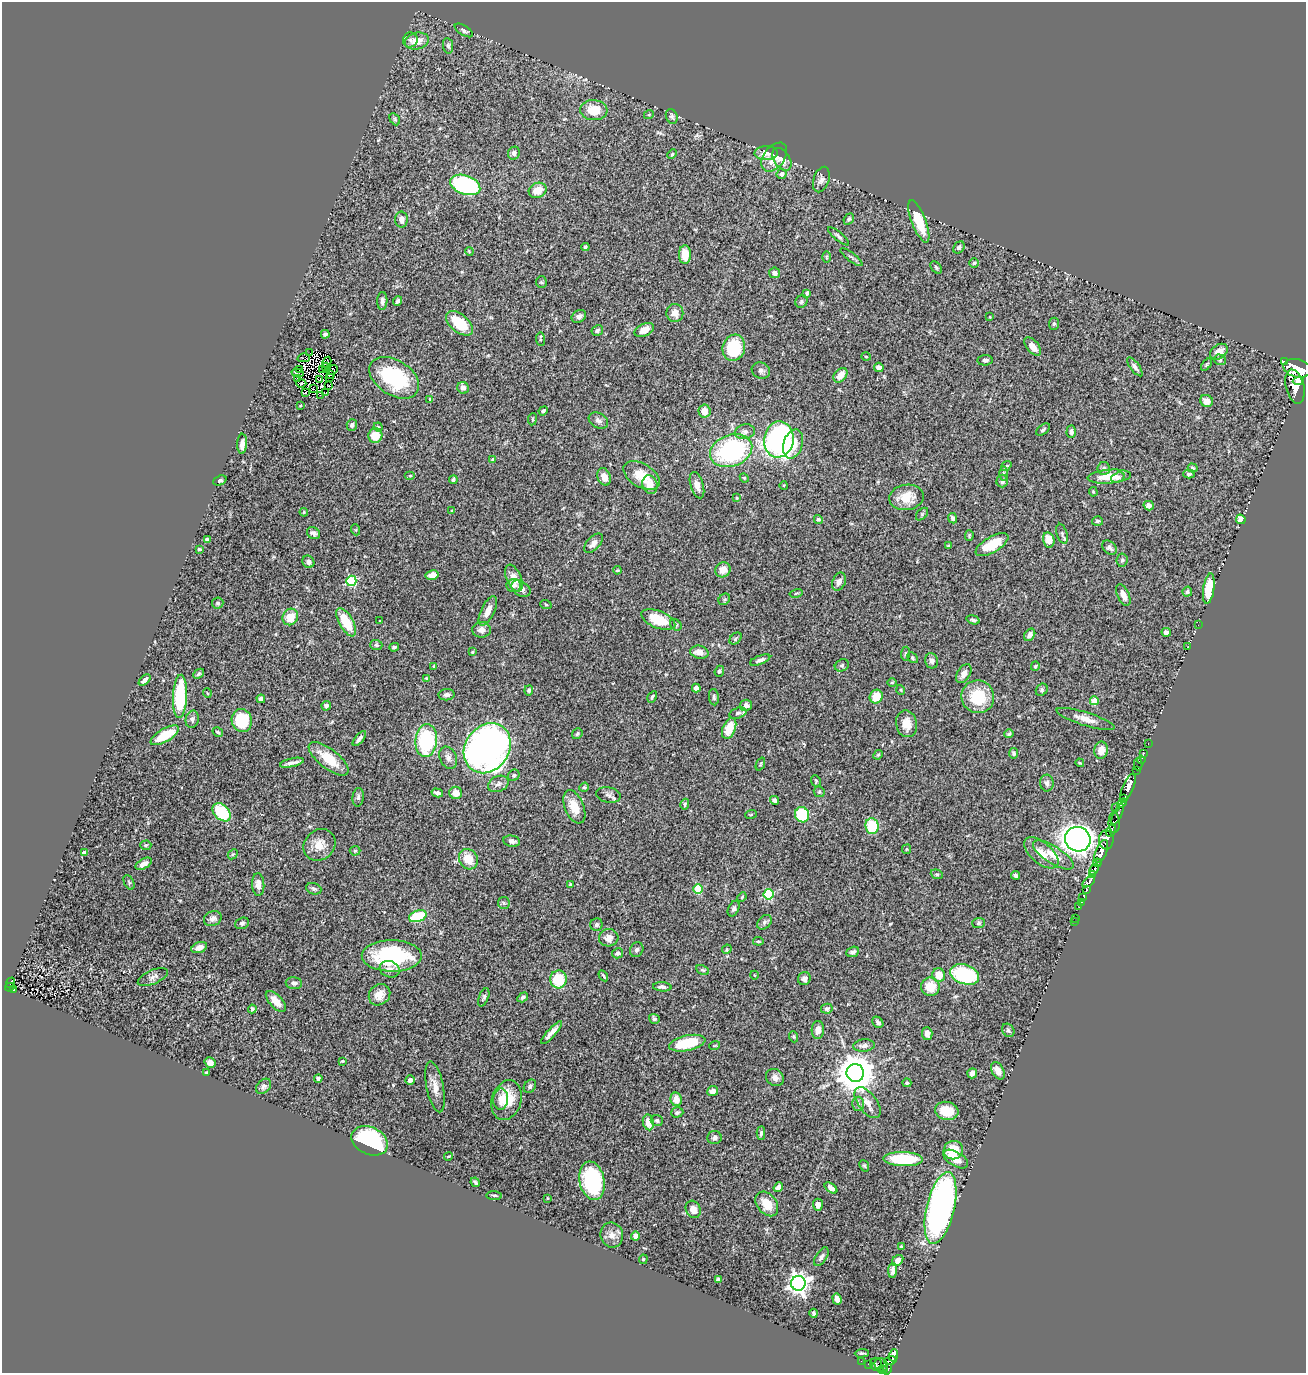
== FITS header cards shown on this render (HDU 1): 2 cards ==
NAXIS1  =                 1304
NAXIS2  =                 1371

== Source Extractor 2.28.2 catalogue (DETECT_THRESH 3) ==
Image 1304 x 1371 px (HDU 1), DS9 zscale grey, 1 PNG px = 1 image px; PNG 1308 x 1375 px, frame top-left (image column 1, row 1371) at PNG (2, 2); each listed source drawn as its Kron ellipse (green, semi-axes under 4 px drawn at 4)
Background 0.79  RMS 0.052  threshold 0.157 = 3 sigma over >= 5 px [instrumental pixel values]
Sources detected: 397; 8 with non-positive FLUX_AUTO (blend fragments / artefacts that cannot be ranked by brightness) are neither listed nor drawn; the other 389 listed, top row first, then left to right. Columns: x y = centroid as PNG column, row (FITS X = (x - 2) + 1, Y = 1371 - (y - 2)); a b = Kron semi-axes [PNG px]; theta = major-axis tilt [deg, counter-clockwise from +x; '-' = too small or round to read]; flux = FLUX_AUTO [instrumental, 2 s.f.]
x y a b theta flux
464 30 10 5 -32 9
410 40 7 7 - 13
417 41 12 8 14 41
448 46 8 5 -82 8.2
594 110 13 10 -5 76
649 114 5 3 - 3.1
672 116 7 5 -69 8.2
395 119 6 4 -60 4.8
514 153 6 6 - 13
766 153 11 7 3 28
672 154 5 4 - 4.2
774 157 16 10 52 41
782 159 12 7 -56 26
781 174 5 5 - 13
821 180 13 8 72 17
465 185 15 9 -19 380
538 190 9 7 25 49
849 219 6 5 - 6.8
401 220 8 6 -87 16
919 221 22 7 -69 110
838 236 13 3 -40 8
585 247 4 3 - 6.5
959 247 7 5 51 9.8
469 251 4 3 - 2.9
685 255 9 6 -90 59
826 257 6 3 89 4.2
851 257 13 3 -38 7.4
974 263 5 4 - 5.6
936 267 7 4 -50 5.7
775 273 5 5 - 13
541 282 6 5 - 5.3
807 293 4 3 - 6.2
382 301 9 5 87 10
398 301 5 3 - 7.7
801 302 6 5 - 6.4
675 313 9 8 - 28
579 316 8 6 33 13
990 317 4 2 - 2
459 323 16 9 -40 120
1054 324 6 5 - 5.9
644 330 10 6 26 36
597 331 6 5 - 9
325 334 4 4 - 8.8
540 339 7 4 -84 4.7
1033 347 11 6 -50 26
734 348 13 11 72 170
1219 352 10 7 34 35
310 353 2 2 - 9
866 356 5 3 - 3
304 358 6 2 14 1.2
985 360 7 5 4 8.4
1220 360 6 5 - 6.5
327 362 5 2 - 0.89
1284 362 4 3 - 510
1206 365 7 4 54 5.3
879 367 5 4 - 18
1135 367 11 4 -53 13
326 368 5 3 - 1.3
1297 368 14 9 -15 9500
322 369 3 3 - 1.6
300 370 2 2 - 2.2
332 370 6 2 25 1.3
761 371 9 8 - 13
298 373 6 3 -13 5.1
330 375 3 2 - 2.1
840 375 8 5 48 37
330 377 3 2 - 0.51
297 378 3 3 - 69
394 378 27 17 -33 260
320 379 3 2 - 2.2
1298 381 6 4 5 1000
301 383 5 2 - 1.6
329 386 3 2 - 1.7
1295 387 17 9 -76 4300
463 388 6 5 - 13
313 389 2 2 - 1.3
326 392 3 2 - 3.3
305 393 2 2 - 2.1
320 395 2 2 - 2.2
430 399 4 3 - 3.1
1207 401 6 6 - 24
301 405 4 3 - 3.1
543 411 5 4 - 5.8
704 411 6 6 - 34
532 419 6 3 83 4
598 421 10 7 -31 13
352 425 6 5 - 9.2
378 427 4 4 - 3.5
1043 430 8 5 39 7.3
745 432 10 7 11 14
1071 432 6 4 88 8
375 436 7 7 - 57
779 439 18 14 81 970
242 444 10 5 87 25
793 444 15 9 74 63
731 451 22 15 20 470
492 459 4 3 - 3.7
1006 466 6 3 37 3.7
1104 468 6 6 - 9
1193 468 5 4 - 5.4
1003 473 7 3 -89 6.4
1189 474 5 4 - 7
641 475 20 11 -31 74
410 476 5 3 - 3.9
604 477 9 6 -70 32
1109 477 22 7 4 58
1118 477 7 5 21 11
744 478 5 4 - 4
220 480 7 4 21 7.7
453 480 4 3 - 6.6
1002 481 6 5 - 12
650 485 9 7 -69 36
697 485 13 6 -73 24
784 485 4 2 - 2.7
1093 492 5 3 - 3.6
906 497 17 12 9 69
737 498 4 3 - 3.1
1149 506 5 4 - 19
452 510 3 3 - 3.2
304 512 4 4 - 3.9
922 514 7 4 47 6.3
953 518 5 4 - 9.3
818 519 4 4 - 5.4
1241 519 5 4 - 20
1097 521 5 5 - 7.7
356 530 5 3 - 3.1
314 533 7 5 -32 10
1062 534 10 5 -73 9.2
969 535 5 3 - 4.7
207 540 4 3 - 5.3
1049 540 7 5 -77 44
593 543 12 6 47 21
949 545 3 3 - 3.5
992 545 18 8 30 94
1110 548 8 5 -46 10
199 549 4 3 - 4.2
1122 560 6 5 - 6.3
308 562 6 5 - 12
617 570 4 3 - 3.6
723 570 8 7 - 32
432 575 6 4 13 21
514 578 14 7 -66 31
351 581 5 5 - 280
839 582 9 6 66 16
514 585 7 6 - 11
521 589 10 7 -35 22
1209 589 15 5 82 76
1187 592 5 4 - 7.4
796 593 7 3 13 3.6
1123 595 11 6 -66 27
724 599 6 5 - 6
218 603 5 5 - 7.7
546 605 6 3 -20 3.1
488 611 16 6 64 30
290 617 8 7 - 58
658 620 18 8 -22 100
973 620 7 4 -16 6.3
380 621 3 2 - 2.9
346 622 16 7 -60 100
676 625 6 5 - 5.6
1198 625 2 2 - 11
481 630 9 8 - 20
1166 632 5 4 - 12
1030 635 6 5 - 12
735 638 7 5 46 5.9
376 645 6 5 - 5.5
394 647 5 3 - 7.7
1188 647 2 2 - 2.2
473 652 3 3 - 4.6
699 652 9 6 -12 25
905 654 7 4 84 5.9
912 658 6 4 -44 5.2
760 660 11 4 21 11
932 661 7 6 - 13
842 665 7 5 27 7.2
434 666 4 2 - 2.2
1035 666 4 4 - 4.9
719 671 5 4 - 6.5
199 674 6 4 40 5.5
964 674 10 6 58 21
426 678 4 3 - 2.9
145 680 7 4 45 13
892 683 4 3 - 3.4
696 688 4 4 - 17
529 690 5 4 - 5.9
901 690 5 3 - 3
1042 690 6 5 - 6.1
207 693 5 3 - 2.8
447 695 8 5 8 11
180 696 21 7 87 250
652 697 6 3 61 6.6
714 697 8 5 -83 7.2
876 697 7 6 - 61
978 697 16 16 - 130
261 699 4 4 - 12
1094 701 4 4 - 58
746 705 6 5 - 13
326 706 5 4 - 9.4
738 713 9 5 17 10
192 719 9 6 77 11
1086 719 30 6 -17 36
242 720 11 10 - 160
906 724 13 10 -79 41
729 728 11 6 68 79
218 732 5 4 - 5.8
577 734 6 5 - 6.3
1009 734 5 3 - 5.9
165 735 16 6 30 85
359 739 9 3 50 12
426 741 16 11 85 310
1148 744 3 2 - 25
487 748 26 22 55 1900
1101 750 8 7 - 33
1014 753 5 4 - 7.3
1143 754 3 2 - 11
878 755 5 4 - 4.5
448 758 11 8 -64 17
329 759 24 9 -38 90
1141 760 4 2 - 26
292 763 12 4 12 16
1080 763 4 3 - 3.2
760 764 7 3 67 4
1138 764 6 2 90 27
1137 770 3 2 - 31
514 775 6 5 - 7
816 781 6 4 -64 4.8
1047 783 8 7 - 11
498 784 11 7 23 15
584 787 5 4 - 4.1
1128 787 14 5 68 2100
819 792 6 5 - 5.3
437 793 6 4 -15 10
456 793 6 6 - 32
608 795 12 7 -11 14
358 797 9 5 83 9.7
1124 799 4 3 - 1200
774 800 4 4 - 8.3
1122 803 5 4 - 780
685 804 5 3 - 4.7
574 807 17 9 -68 59
1115 808 2 2 - 36
222 812 10 7 -45 150
751 814 6 3 20 3.7
1117 814 11 3 65 330
802 815 7 7 - 170
1114 823 10 5 -89 660
872 826 8 6 -85 130
1111 831 6 3 63 350
1078 839 13 12 - 2300
1106 840 9 7 -89 700
512 841 8 5 -10 12
146 845 5 4 - 5.1
319 845 17 15 44 47
907 849 5 4 - 3.7
355 851 5 5 - 4.3
1101 851 12 5 68 3600
84 853 4 4 - 18
1041 853 20 10 -40 45
233 854 6 4 43 4.1
1053 855 23 8 -32 46
468 859 10 9 - 52
1097 863 4 3 - 670
144 864 9 5 29 20
1094 869 6 4 66 820
937 874 6 4 -20 5.8
1093 874 3 3 - 310
1016 875 4 3 - 8.7
129 882 8 5 -66 5.9
1089 882 7 4 38 250
258 884 11 6 -87 25
570 885 3 3 - 5.9
314 889 8 5 -19 7.3
698 889 5 4 - 160
1087 889 4 3 - 320
768 894 5 5 - 260
742 897 5 3 - 3
1083 898 4 3 - 58
1082 902 3 2 - 31
504 903 6 5 - 5.5
1079 907 2 2 - 11
734 909 8 5 64 8.8
418 916 9 5 18 140
1075 918 2 2 - 9.9
213 919 9 7 24 15
1074 921 3 2 - 9.1
764 922 8 6 43 9.3
242 923 7 5 20 8
978 923 6 5 - 6
596 925 6 6 - 8.5
609 938 9 8 - 25
758 941 5 3 - 4.9
199 948 8 5 21 18
727 949 5 4 - 3.9
637 950 8 6 60 9.3
853 952 7 5 21 11
618 953 5 5 - 10
392 956 30 15 0 360
390 969 10 8 -19 17
702 970 7 4 -25 5
965 974 15 9 -18 270
754 975 4 3 - 2.5
939 975 7 6 - 52
603 976 6 3 -58 4.7
153 977 16 7 23 16
558 979 9 8 - 130
804 979 7 6 - 16
11 983 5 3 - 22
294 983 8 6 -6 10
10 987 4 3 - 44
662 987 9 4 -4 11
930 987 9 9 - 61
14 990 3 3 - 13
379 995 11 9 42 36
484 997 9 4 68 7.9
523 997 6 4 33 7.2
276 1001 13 6 -46 39
252 1009 4 4 - 8.6
827 1009 6 5 - 7.8
654 1019 5 5 - 7.9
878 1022 6 4 -50 9.2
818 1030 9 6 87 19
1008 1030 7 5 -58 7.6
551 1033 15 4 48 21
927 1034 6 5 - 18
794 1037 5 3 - 3.9
687 1043 18 7 12 130
715 1045 5 3 - 3.2
864 1046 11 6 5 13
342 1061 4 3 - 3.7
210 1062 5 5 - 14
998 1071 9 6 -60 25
207 1073 4 3 - 5.5
855 1073 9 8 - 8700
972 1073 5 5 - 19
775 1077 9 8 - 17
318 1078 4 4 - 7.1
410 1080 5 4 - 12
907 1083 4 4 - 5.2
263 1086 9 6 48 11
530 1086 7 5 51 9.8
435 1087 26 8 -79 37
713 1091 5 5 - 22
501 1099 10 7 84 24
676 1099 7 6 - 34
506 1100 20 14 72 94
867 1102 18 9 -53 32
858 1104 7 6 - 9.5
947 1111 12 9 -12 73
677 1112 6 5 - 7.5
657 1120 6 5 - 7.6
648 1122 8 5 -79 33
761 1133 7 4 87 7.7
714 1138 7 6 - 9.9
370 1141 19 13 -25 390
953 1150 10 9 - 81
448 1156 4 3 - 3.7
903 1159 20 7 -2 200
956 1159 14 7 -30 39
864 1166 6 4 -67 4.8
592 1181 19 12 -79 320
475 1182 5 3 - 6
778 1187 5 4 - 17
831 1188 7 4 -38 16
494 1195 8 3 -5 4.8
548 1198 3 2 - 2.3
767 1204 13 9 -52 57
818 1205 6 5 - 18
941 1208 37 14 77 1400
693 1209 9 7 -62 27
612 1235 13 11 -71 26
635 1236 4 4 - 15
901 1247 4 3 - 4.3
821 1257 10 5 58 10
643 1259 5 4 - 4.1
898 1260 6 4 42 20
893 1270 7 4 87 13
718 1280 4 3 - 6.2
798 1283 7 7 - 2000
837 1299 6 4 -71 23
814 1313 4 3 - 6.8
862 1353 7 4 3 5.8
894 1355 6 3 71 190
861 1361 2 2 - 6.7
890 1361 6 3 16 240
868 1364 3 2 - 15
876 1364 6 5 - 130
881 1365 7 6 - 230
887 1369 5 3 - 210
883 1370 5 3 - 150
At the frame edge (FLAGS 8, measured only in part): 1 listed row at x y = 1297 368
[8 non-positive-flux detections neither listed nor drawn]